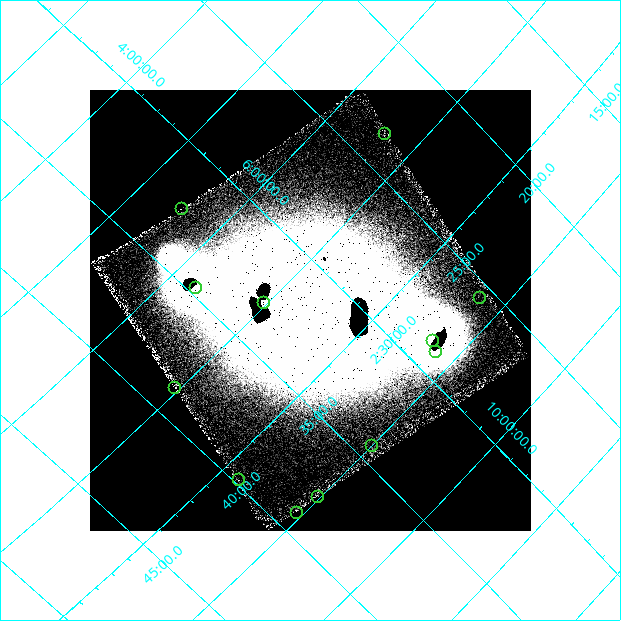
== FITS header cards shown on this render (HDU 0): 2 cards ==
NAXIS1  =                  441
NAXIS2  =                  441

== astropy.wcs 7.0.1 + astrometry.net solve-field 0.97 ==
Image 441 x 441 px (HDU 0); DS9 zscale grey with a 90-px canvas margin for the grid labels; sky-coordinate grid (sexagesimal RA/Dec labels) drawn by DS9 from the SOLVED WCS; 12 Tycho-2 reference stars matched to detected sources circled (green)
Header WCS: none
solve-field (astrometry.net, Tycho-2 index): SOLVED blind (the file carries no WCS)
Solved WCS: RA---TAN-SIP/DEC--TAN-SIP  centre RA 02:31:44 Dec +07:25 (37.93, +7.41 deg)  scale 41.6 arcsec/px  FOV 306.1' x 306.4'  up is -134 deg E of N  parity flipped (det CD > 0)
(file carries no celestial WCS; the grid is the blind solution)
Tycho-2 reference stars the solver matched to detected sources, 12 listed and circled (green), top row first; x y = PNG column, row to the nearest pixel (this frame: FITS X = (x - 90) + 1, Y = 441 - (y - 90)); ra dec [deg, ICRS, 3 dp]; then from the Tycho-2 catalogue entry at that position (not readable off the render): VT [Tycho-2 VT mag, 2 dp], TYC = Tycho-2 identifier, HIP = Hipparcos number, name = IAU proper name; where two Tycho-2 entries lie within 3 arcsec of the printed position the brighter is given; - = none
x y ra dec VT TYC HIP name
384 133 35.861 +6.602 8.99 45-56-1 11151 -
181 208 38.120 +5.518 9.51 52-460-1 - -
195 287 38.671 +6.285 8.69 52-1388-1 - -
479 297 36.407 +8.722 9.08 632-887-1 11314 -
263 302 38.249 +6.956 7.99 52-357-1 11854 -
432 340 37.163 +8.663 9.01 632-1078-1 - -
435 351 37.228 +8.770 8.56 632-478-1 11557 -
174 387 39.670 +6.946 8.51 52-372-1 12323 -
371 445 38.555 +8.989 7.49 639-227-1 - -
238 479 39.941 +8.203 8.62 639-499-1 12407 -
317 496 39.442 +8.961 9.34 639-607-1 12253 -
296 512 39.748 +8.920 7.68 639-391-1 12348 -